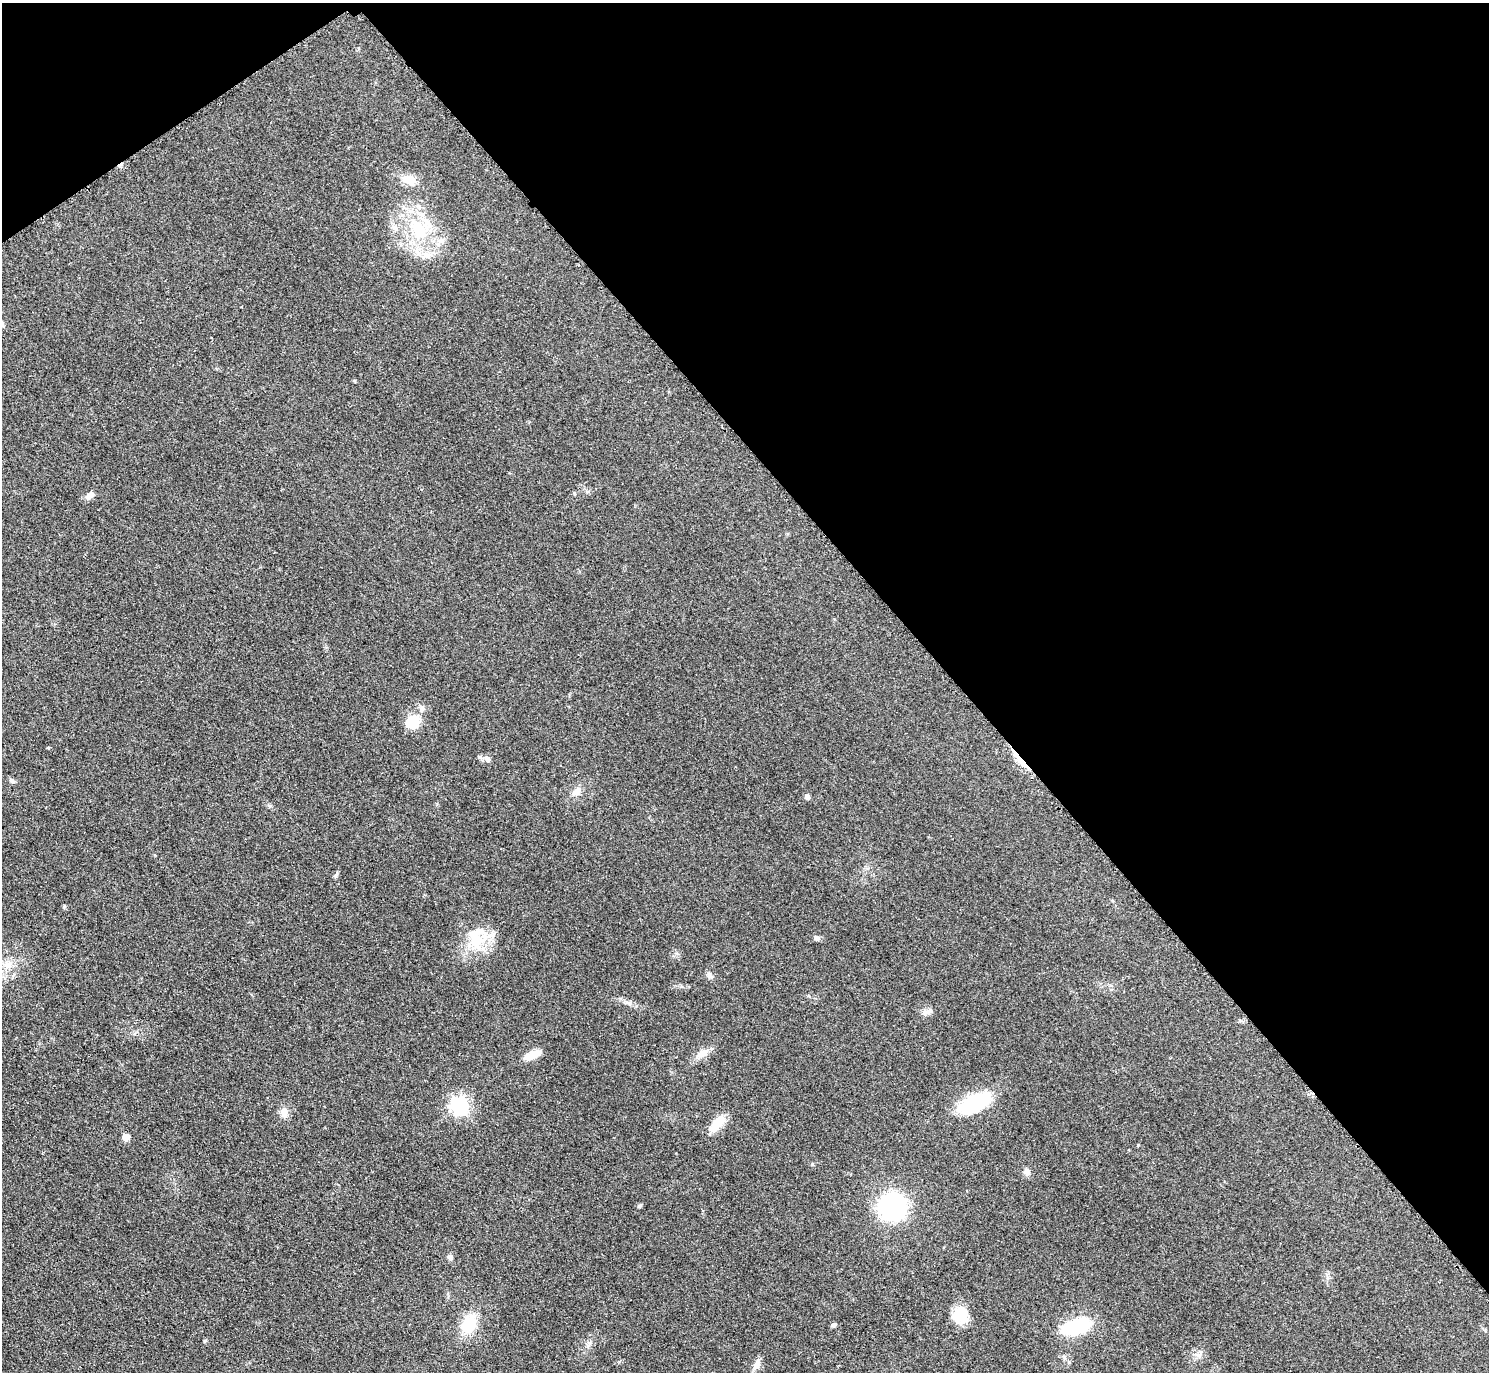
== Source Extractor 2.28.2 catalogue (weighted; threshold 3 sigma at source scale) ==
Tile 3 of 4 x 4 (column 3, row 1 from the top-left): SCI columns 2984-4470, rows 4278-5647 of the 5963 x 5961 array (HDU 1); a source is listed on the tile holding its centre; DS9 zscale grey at full resolution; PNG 1491 x 1374 px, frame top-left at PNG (2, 3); no overlay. Shown black and unused: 38% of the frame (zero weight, under 2 of 3 exposures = <1% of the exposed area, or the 3 px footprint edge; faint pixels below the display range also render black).
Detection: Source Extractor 2.28.2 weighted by HDU 2 'WHT'; one run over the whole footprint, this tile lists its part. Background 0.0958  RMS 0.0085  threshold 0.0383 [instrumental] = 3 sigma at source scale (4.5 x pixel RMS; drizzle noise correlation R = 1.50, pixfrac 1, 0.05/0.05 arcsec/px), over >= 5 px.
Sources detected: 39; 1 inside a brighter object's white glare — not listed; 4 inside a brighter listed object's ellipse — not listed separately; the other 34 listed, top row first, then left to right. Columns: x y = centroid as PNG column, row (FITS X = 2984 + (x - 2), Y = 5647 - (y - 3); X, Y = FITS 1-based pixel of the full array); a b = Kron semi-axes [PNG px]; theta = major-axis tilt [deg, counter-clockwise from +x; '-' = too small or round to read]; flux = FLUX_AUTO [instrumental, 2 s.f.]
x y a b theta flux
409 179 16 11 -11 13
418 230 37 22 -56 56
89 496 12 7 32 4.6
412 722 19 16 45 18
48 747 5 3 - 0.83
487 759 11 7 -39 3.3
1019 759 36 5 -50 11
12 781 9 5 -37 2
577 791 14 8 51 5.7
807 797 7 6 - 2.2
336 876 6 4 89 1.5
817 938 8 6 -16 2.4
476 941 30 24 33 32
8 965 13 10 43 8.1
709 976 10 6 -45 2.5
809 996 5 4 - 0.92
927 1012 18 7 18 4.3
702 1053 17 10 31 8.2
532 1055 20 8 23 11
975 1103 41 19 27 48
459 1105 7 7 - 300
284 1112 14 10 -87 5.9
719 1122 21 13 26 12
126 1137 5 5 - 14
1027 1172 9 8 - 4
639 1206 6 5 - 1.4
892 1207 18 18 - 150
450 1257 7 6 - 2.9
961 1315 21 18 24 18
469 1324 21 15 67 29
833 1324 5 4 - 2.4
1076 1326 33 16 15 49
205 1341 6 4 1 0.91
757 1365 15 8 61 5.4
Overlapping masked pixels (flux is a lower limit): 1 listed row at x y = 1019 759
Unlisted compact peaks at least as high as the median listed source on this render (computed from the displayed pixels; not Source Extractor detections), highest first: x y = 64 907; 574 493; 812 1164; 1138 1145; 355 381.